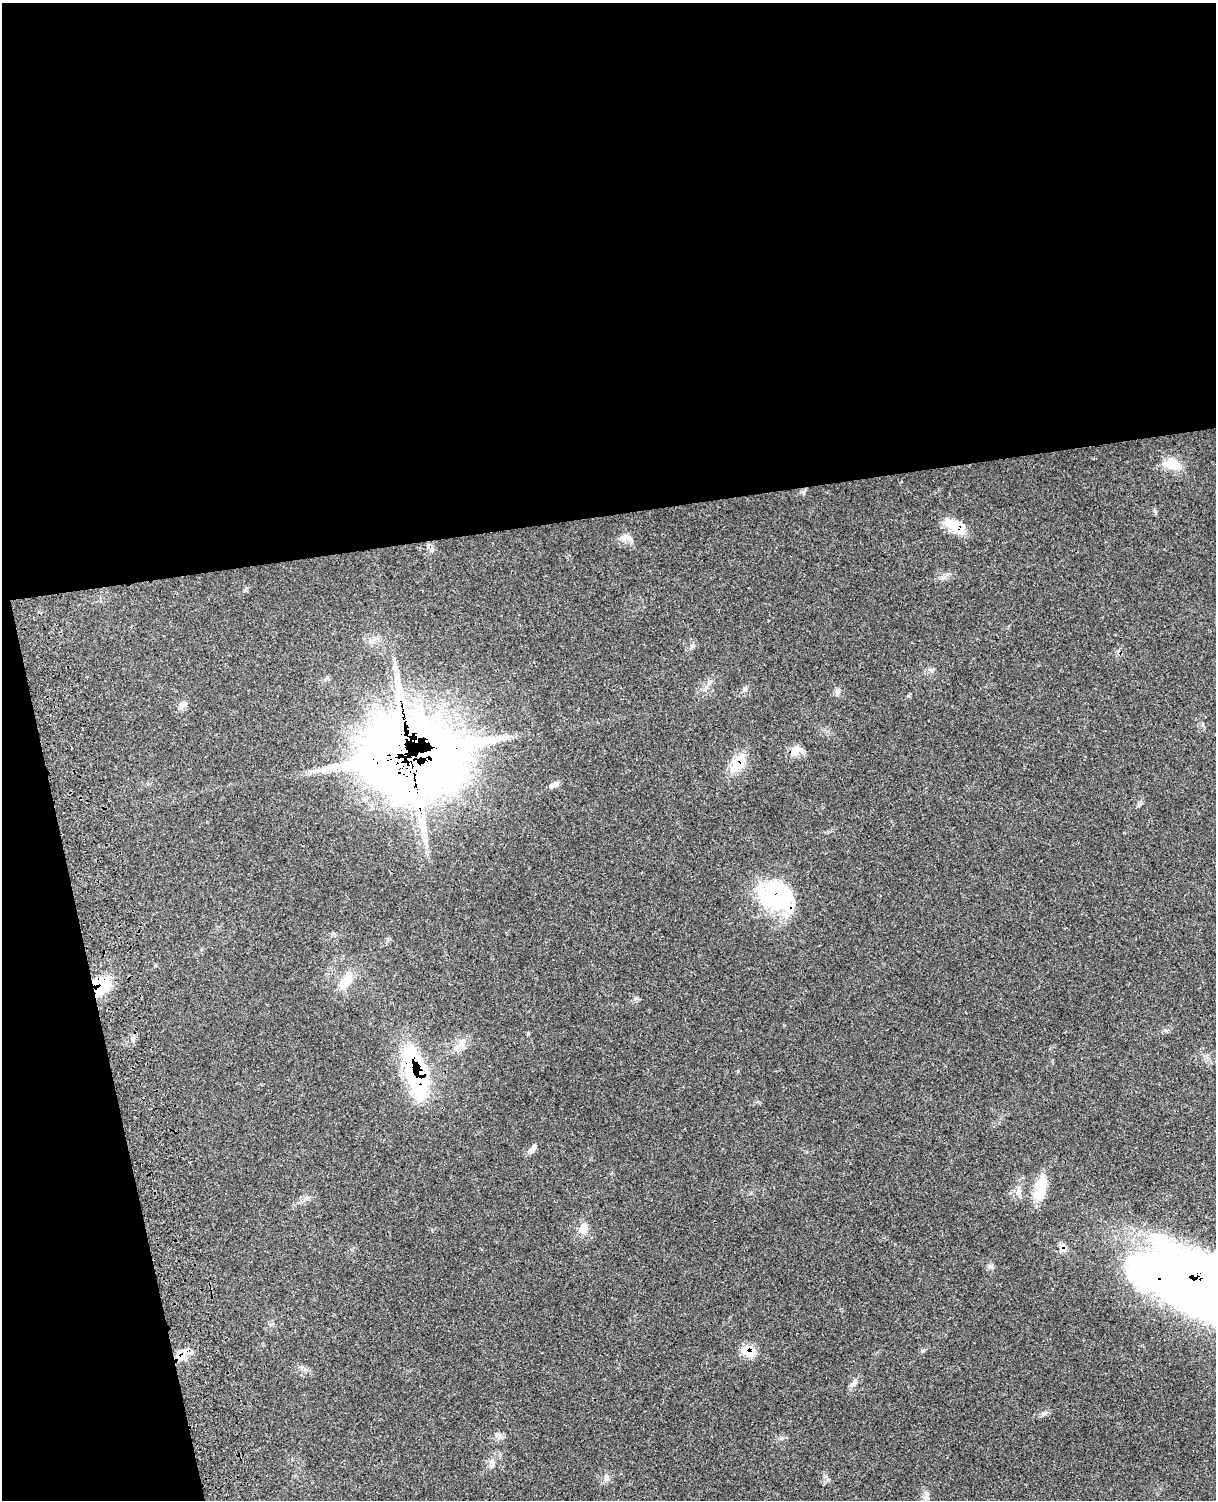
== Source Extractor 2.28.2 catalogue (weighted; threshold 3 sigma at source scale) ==
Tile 1 of 4 x 3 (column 1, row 1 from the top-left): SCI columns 130-1343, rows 3273-4770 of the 5102 x 4931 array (HDU 1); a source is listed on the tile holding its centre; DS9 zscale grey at full resolution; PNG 1218 x 1502 px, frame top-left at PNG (2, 3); no overlay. Shown black and unused: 39% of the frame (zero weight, under 3 of 4 exposures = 6% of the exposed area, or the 3 px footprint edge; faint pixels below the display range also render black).
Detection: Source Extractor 2.28.2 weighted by HDU 2 'WHT'; one run over the whole footprint, this tile lists its part. Background 0.0975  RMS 0.0064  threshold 0.0286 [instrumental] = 3 sigma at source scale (4.5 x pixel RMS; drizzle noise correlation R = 1.50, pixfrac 1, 0.05/0.05 arcsec/px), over >= 5 px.
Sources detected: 36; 1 inside a brighter object's white glare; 1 cosmic-ray / hot-pixel residue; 1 long thin detection or spike segment (spike, bleed or trail) — not listed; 3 inside a brighter listed object's ellipse — not listed separately; the other 30 listed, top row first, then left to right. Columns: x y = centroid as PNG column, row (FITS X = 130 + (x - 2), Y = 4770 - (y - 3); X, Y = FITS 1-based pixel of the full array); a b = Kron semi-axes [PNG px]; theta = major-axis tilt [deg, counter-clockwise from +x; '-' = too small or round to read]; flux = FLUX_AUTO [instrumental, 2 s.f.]
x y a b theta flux
1173 463 24 14 -26 11
954 526 28 14 -31 14
625 537 11 8 30 3.3
431 550 8 5 72 1.8
931 670 6 5 - 1.3
327 678 7 5 -46 1.2
745 689 7 6 - 2
838 691 10 5 72 1.8
183 704 13 7 18 2.8
795 751 14 11 61 6.6
412 761 81 45 13 1300
738 763 27 14 58 14
553 785 14 6 22 2.3
776 896 46 31 -25 62
346 981 29 11 57 11
100 988 39 11 45 21
461 1043 10 6 72 3.5
415 1073 52 19 -74 92
531 1150 11 7 44 2.5
1040 1188 29 12 74 17
1019 1192 13 6 -79 2.8
583 1229 16 11 87 5.6
1063 1248 13 10 -53 3.8
1190 1280 110 52 -26 660
749 1351 18 14 -31 8.8
181 1355 17 12 36 9
854 1383 14 6 53 2.9
492 1463 15 6 78 3.1
607 1478 9 5 73 1.9
926 1496 16 6 76 3.4
Overlapping masked pixels (flux is a lower limit): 10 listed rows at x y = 954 526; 412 761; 738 763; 776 896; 100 988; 415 1073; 1063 1248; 1190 1280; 749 1351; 181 1355
Isophote crosses this tile's border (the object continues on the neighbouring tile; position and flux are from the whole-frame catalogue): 1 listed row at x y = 1190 1280
Unlisted compact peaks at least as high as the median listed source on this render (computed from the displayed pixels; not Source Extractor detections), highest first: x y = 991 1266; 738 1071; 1155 511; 922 1351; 1140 804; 828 1480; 692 646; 942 578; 498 1434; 245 590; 1165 1030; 709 683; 781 1438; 908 696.